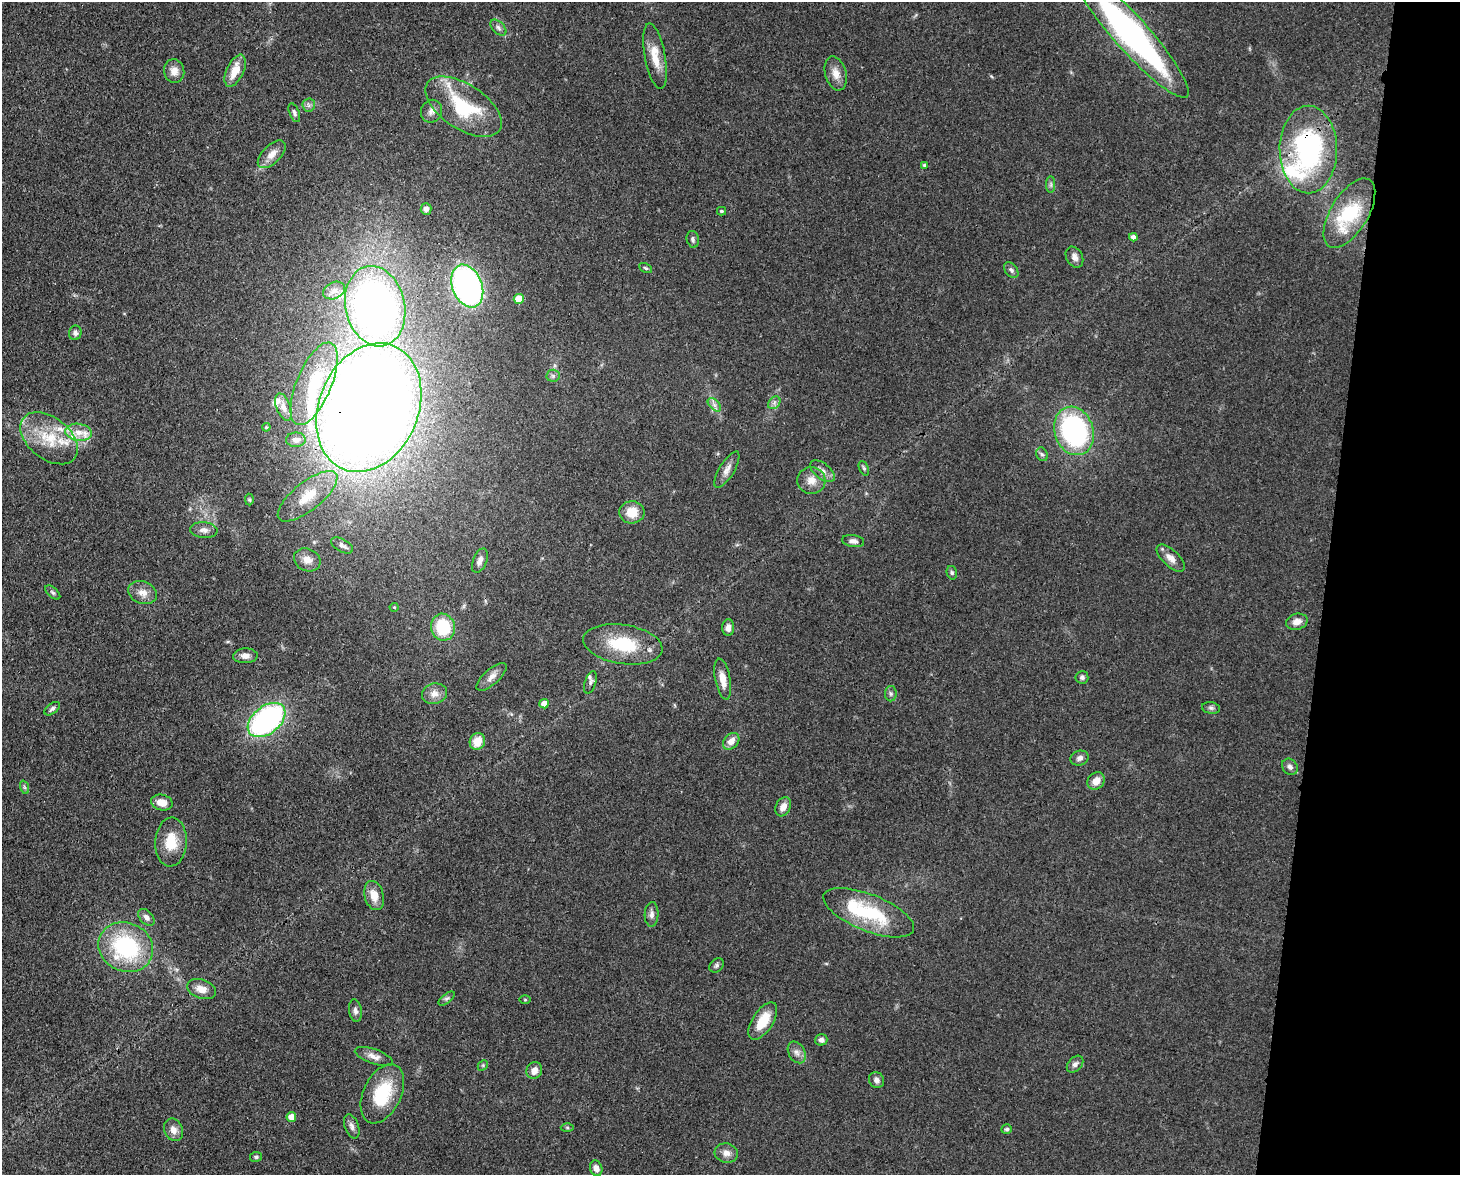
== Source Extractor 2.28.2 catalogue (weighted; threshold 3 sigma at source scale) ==
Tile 6 of 3 x 4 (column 3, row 2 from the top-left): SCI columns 3219-4676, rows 2422-3594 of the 4863 x 4839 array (HDU 1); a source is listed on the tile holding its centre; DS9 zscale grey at full resolution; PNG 1462 x 1177 px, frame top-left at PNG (2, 2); each listed source drawn as its Kron ellipse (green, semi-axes under 4 px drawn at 4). Shown black and unused: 9% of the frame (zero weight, under 3 of 4 exposures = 9% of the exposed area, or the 3 px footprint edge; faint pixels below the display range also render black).
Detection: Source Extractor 2.28.2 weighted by HDU 2 'WHT'; one run over the whole footprint, this tile lists its part. Background 0.0929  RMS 0.0046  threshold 0.0207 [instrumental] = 3 sigma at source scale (4.5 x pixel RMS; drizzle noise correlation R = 1.50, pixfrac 1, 0.05/0.05 arcsec/px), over >= 5 px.
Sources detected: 116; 2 inside a brighter object's white glare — neither listed nor drawn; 7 inside a brighter listed object's ellipse — not listed separately; the other 107 listed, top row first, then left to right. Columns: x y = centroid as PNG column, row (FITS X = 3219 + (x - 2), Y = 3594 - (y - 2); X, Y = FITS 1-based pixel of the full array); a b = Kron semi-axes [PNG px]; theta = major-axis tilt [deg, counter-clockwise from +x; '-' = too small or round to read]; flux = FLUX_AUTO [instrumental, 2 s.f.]
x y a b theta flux
498 28 10 5 -46 1.5
1131 33 85 17 -48 140
655 56 33 10 -79 8.4
174 71 12 10 -77 3.7
235 71 17 8 65 8.1
836 73 17 10 -74 4.5
309 105 6 6 - 1.2
463 107 43 22 -33 34
431 111 11 10 - 2.7
294 113 10 5 -68 1.2
1308 149 44 28 -90 78
272 154 17 9 45 4.7
925 165 4 4 - 1
1051 185 8 4 90 1
426 209 6 5 - 2
721 211 4 3 - 0.77
1349 213 39 18 59 26
1133 237 4 4 - 1.6
693 239 8 6 -79 1.2
1074 257 11 8 -62 2.4
646 268 7 4 -27 0.74
1011 270 9 6 -52 1.4
467 286 22 15 -68 130
334 291 11 8 25 3.2
519 299 5 5 - 10
375 306 41 29 -78 260
75 333 7 6 - 1.6
553 376 6 6 - 1.1
314 384 44 17 67 25
774 403 7 5 47 1.3
714 405 8 5 -45 1.5
283 407 14 7 -69 2.8
369 408 67 50 67 980
266 427 4 3 - 0.51
1074 431 25 19 -72 91
79 432 13 8 -7 4.9
49 438 33 21 -38 19
296 440 10 7 2 2.2
1042 454 7 5 -65 1
864 468 8 4 -68 0.84
727 470 21 7 59 3.2
822 471 15 7 -38 3
811 480 14 13 - 5.1
308 496 36 14 39 14
249 500 6 4 -87 0.64
632 512 12 11 - 8
204 530 13 8 -4 2.7
853 541 11 6 -8 1.9
342 545 12 6 -29 1.9
1171 558 17 8 -43 4
307 560 14 11 -26 4.4
480 561 13 7 68 2.4
952 573 7 5 -76 1
53 592 9 5 -41 0.96
143 593 15 11 -21 4.2
394 607 4 4 - 0.48
1297 622 11 8 14 3.3
443 627 13 12 - 20
728 627 8 6 89 2.5
623 644 40 19 -9 23
245 656 12 7 3 2.7
491 677 19 7 42 3.3
1082 677 6 6 - 1.2
723 679 21 7 -79 5.5
590 682 12 5 72 1.3
434 694 12 10 13 3.7
891 694 8 6 -90 1.1
544 704 5 4 - 3.5
1211 708 9 5 -10 1.1
52 709 9 5 37 1.2
267 720 21 13 39 100
731 741 9 7 48 3.9
477 742 8 7 - 6.9
1080 758 9 7 16 1.9
1290 767 9 7 -49 1.9
1096 781 9 8 - 4.1
24 787 7 4 -71 0.72
162 802 11 8 -13 4.4
783 807 10 7 61 3.2
171 842 24 16 87 11
374 896 15 9 -75 6
869 913 48 18 -22 32
652 914 12 7 87 2
146 917 10 6 -47 2
126 947 28 24 -25 50
717 965 8 6 45 1.1
201 989 15 9 -20 4.6
447 998 10 4 38 1.2
525 1000 5 3 - 0.43
355 1011 11 6 -82 1.7
763 1021 21 10 57 12
821 1040 6 5 - 1.6
797 1052 11 8 -60 2.4
374 1056 20 7 -19 3.4
1075 1064 10 6 47 1.6
483 1065 6 4 47 0.67
534 1071 8 7 - 3.6
876 1080 8 7 - 1.8
382 1094 31 19 65 23
291 1117 5 5 - 4.8
352 1126 12 7 -69 2
567 1128 6 4 -1 0.65
1007 1129 5 4 - 0.86
173 1130 11 9 -66 3.2
726 1153 11 9 -14 3.2
256 1157 6 5 - 0.93
596 1168 8 6 -71 2.3
Overlapping masked pixels (flux is a lower limit): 4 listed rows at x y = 1131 33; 1308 149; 369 408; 623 644
Isophote crosses this tile's border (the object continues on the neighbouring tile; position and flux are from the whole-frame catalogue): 1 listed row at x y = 1131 33